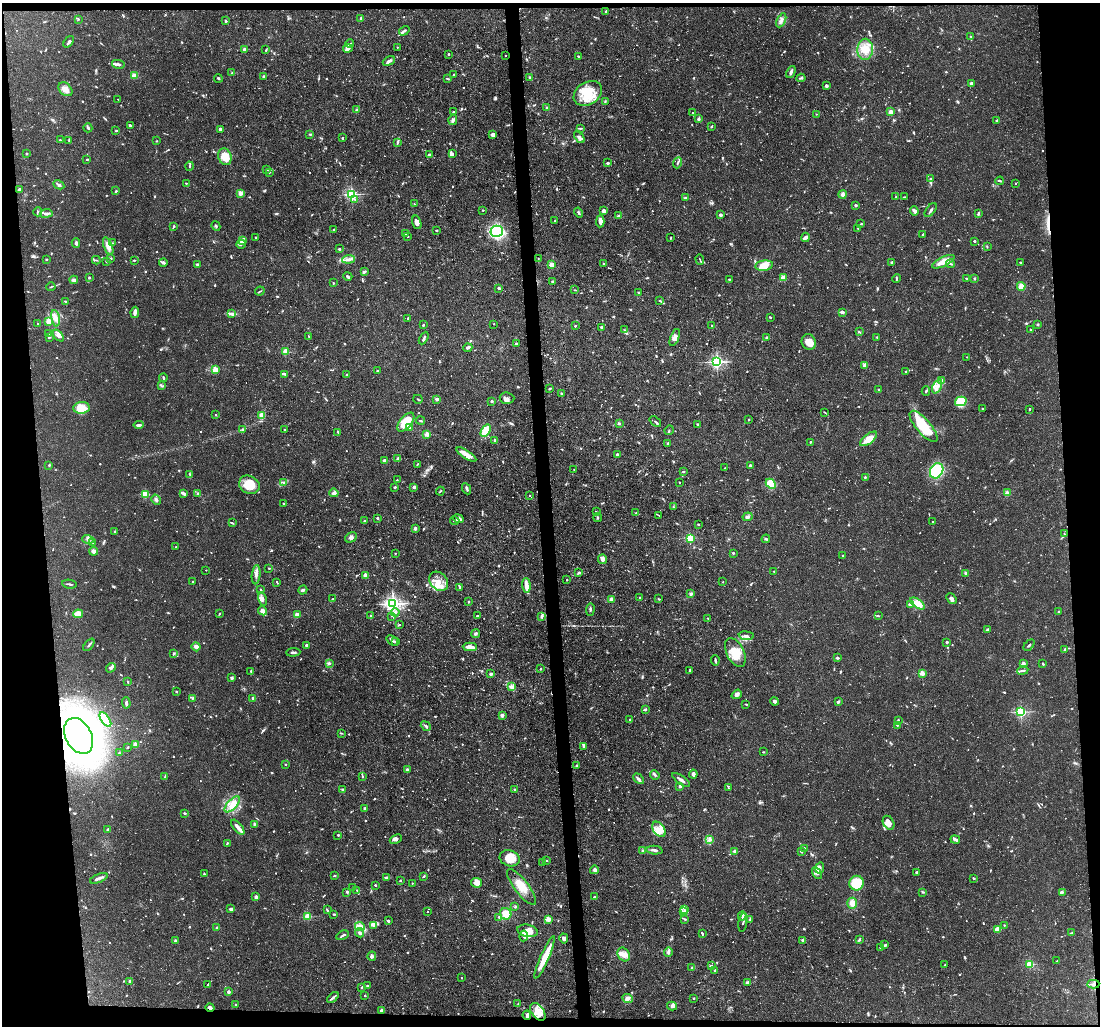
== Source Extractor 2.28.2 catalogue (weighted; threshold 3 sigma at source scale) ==
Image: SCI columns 1-4390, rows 145-4240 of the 4390 x 4362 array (HDU 1 of 3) = the unmasked area's bounding box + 8 px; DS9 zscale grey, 4 x 4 block average (1 PNG px = mean of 4 x 4 image px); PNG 1102 x 1028 px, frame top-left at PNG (2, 3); each listed source drawn as its Kron ellipse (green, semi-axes under 4 px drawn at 4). Shown black and unused: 9% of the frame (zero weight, under 3 of 5 exposures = <1% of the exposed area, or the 3 px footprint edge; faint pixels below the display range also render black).
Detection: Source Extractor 2.28.2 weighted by HDU 2 'WHT'. Background 0.118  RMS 0.0048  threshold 0.0217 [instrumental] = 3 sigma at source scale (4.5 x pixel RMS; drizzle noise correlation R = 1.50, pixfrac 1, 0.05/0.05 arcsec/px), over >= 5 px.
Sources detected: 1305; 13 too faint to see at this stretch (4 x 4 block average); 3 inside a brighter object's white glare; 5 cosmic-ray / hot-pixel residue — neither listed nor drawn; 30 coinciding with a brighter row at this scale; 68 inside a brighter listed object's ellipse — not listed separately; of the other 1186, all 500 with FLUX_AUTO >= 2.38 (the completeness limit of this list) listed and drawn (686 fainter detections not listed), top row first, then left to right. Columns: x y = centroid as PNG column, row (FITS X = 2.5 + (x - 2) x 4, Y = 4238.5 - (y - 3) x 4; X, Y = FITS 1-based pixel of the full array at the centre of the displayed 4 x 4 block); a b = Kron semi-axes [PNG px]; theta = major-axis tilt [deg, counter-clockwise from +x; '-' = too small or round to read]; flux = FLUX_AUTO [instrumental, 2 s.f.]
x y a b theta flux
606 11 3 2 - 3.6
361 18 3 2 - 5.3
79 19 3 2 - 2.5
781 20 7 3 63 9.5
226 21 3 2 - 4.4
404 31 5 2 - 6.7
971 36 3 2 - 3
69 42 6 3 52 8.1
350 44 4 3 - 5.5
397 47 2 2 - 4.4
348 48 5 3 - 14
244 49 2 2 - 42
865 49 10 8 87 41
266 50 4 2 - 2.8
449 54 2 2 - 8.3
506 56 2 2 - 3.6
578 56 2 2 - 4.1
389 61 6 2 29 10
118 64 6 3 -12 6.6
791 72 6 2 65 8.1
232 73 4 2 - 3.4
454 74 3 2 - 2.6
134 76 2 2 - 110
264 76 2 2 - 20
530 77 2 2 - 3.1
218 78 4 2 - 3.1
447 78 4 2 - 2.9
801 78 4 2 - 3.7
971 83 2 2 - 31
826 86 3 3 - 7.2
65 89 8 5 -43 19
588 93 15 11 33 80
118 99 2 2 - 2.8
605 102 3 2 - 2.5
547 108 2 2 - 5.6
357 110 4 2 - 3.1
453 112 2 2 - 3.1
890 112 2 2 - 72
692 113 2 2 - 2.5
816 114 2 2 - 3.5
699 119 2 2 - 14
453 120 5 4 - 7.3
997 121 2 2 - 19
130 125 3 2 - 3.7
711 127 3 2 - 2.6
88 128 4 2 - 5.2
581 128 3 2 - 2.8
220 129 2 2 - 31
116 131 2 2 - 3.2
310 134 4 2 - 2.9
493 135 4 3 - 14
579 137 7 3 -52 9.3
342 138 2 2 - 9.8
60 140 3 2 - 2.4
69 140 3 2 - 3.1
157 141 2 2 - 2.9
398 142 3 2 - 3.6
26 154 2 2 - 13
452 154 4 3 - 5
429 155 3 2 - 6.5
225 157 8 6 -71 60
87 160 2 2 - 7.6
608 163 3 2 - 4.5
678 163 6 2 68 4.8
189 166 4 2 - 3.2
266 169 3 2 - 5
270 172 3 2 - 3.2
930 179 3 2 - 3.8
1000 181 4 2 - 5.9
186 183 3 2 - 2.6
1015 183 2 2 - 2.7
59 185 6 3 -27 6.9
19 190 2 2 - 34
116 191 4 2 - 3.5
240 193 2 2 - 66
352 194 2 2 - 610
843 194 4 3 - 7.6
896 197 2 2 - 7.5
904 197 3 2 - 2.4
685 198 3 2 - 4
355 200 3 2 - 2.7
414 204 2 2 - 3.9
855 205 4 2 - 2.9
483 210 2 2 - 5.4
931 210 8 2 53 5.3
604 211 3 2 - 14
914 211 5 3 - 6.8
38 212 4 2 - 3.6
578 212 5 2 - 5.2
46 213 6 3 7 7.1
978 213 4 2 - 4
720 215 2 2 - 31
618 216 4 2 - 5.4
555 221 2 2 - 2.8
600 221 6 3 88 17
417 222 7 4 -73 11
861 224 2 2 - 3.4
174 226 3 2 - 2.4
216 226 5 2 - 3.4
858 228 2 2 - 5.4
334 230 2 2 - 6
437 230 3 2 - 2.5
497 231 6 5 - 260
405 234 2 2 - 2.8
923 234 2 2 - 4.3
408 236 2 2 - 2.6
256 237 2 2 - 2.8
671 237 3 2 - 2.6
806 237 4 4 - 7.4
242 240 4 3 - 7.5
975 241 2 2 - 8.7
76 243 5 4 - 6.7
112 243 3 2 - 2.5
241 244 5 2 - 6.6
108 246 9 4 -70 17
987 247 3 2 - 2.7
339 249 2 2 - 14
111 258 2 2 - 4.7
538 258 2 2 - 3.4
46 259 2 2 - 2.8
349 259 6 3 6 11
700 259 5 2 - 2.6
96 260 4 2 - 3.4
134 260 2 2 - 3
107 262 4 2 - 2.8
892 262 3 2 - 3.6
943 262 12 4 26 32
1020 262 2 2 - 5.7
163 263 4 3 - 5.1
197 264 3 2 - 4.7
603 264 2 2 - 2.8
951 264 4 2 - 3.1
551 265 2 2 - 88
764 266 9 5 8 48
364 272 3 3 - 6.8
348 276 4 2 - 4.5
89 278 2 2 - 12
783 278 3 2 - 27
896 278 4 2 - 2.5
966 278 2 2 - 3.6
974 278 3 2 - 2.6
729 279 2 2 - 7
74 280 4 3 - 6.3
552 282 2 2 - 13
333 283 2 2 - 4.1
1021 286 4 4 - 17
51 287 4 2 - 2.9
499 288 2 2 - 21
575 290 4 2 - 2.4
260 291 5 2 - 2.9
638 293 3 2 - 3.3
65 301 2 2 - 2.8
660 301 3 2 - 3.9
135 312 5 2 - 22
842 312 3 2 - 10
232 313 4 3 - 6.7
770 317 3 2 - 3.7
55 318 8 4 -80 20
408 318 3 2 - 3.5
49 322 2 2 - 120
37 324 2 2 - 3.2
494 324 2 2 - 4
423 325 2 2 - 3.9
712 325 2 2 - 7.5
1038 325 2 2 - 13
575 326 2 2 - 3.5
601 327 2 2 - 3.1
625 330 3 2 - 2.7
1030 330 2 2 - 3
859 332 3 2 - 2.7
48 333 3 2 - 2.6
58 336 7 3 -47 13
309 336 2 2 - 2.7
49 337 4 2 - 3.6
675 337 9 3 70 10
767 337 2 2 - 15
877 337 2 2 - 3.1
424 338 7 2 62 5.4
809 342 8 7 - 37
516 344 2 2 - 22
468 348 4 2 - 11
286 351 2 2 - 130
967 357 2 2 - 2.5
717 362 2 2 - 770
864 366 3 3 - 5.1
215 369 2 2 - 120
377 371 2 2 - 7.1
906 371 2 2 - 2.9
285 374 3 2 - 4.9
347 374 2 2 - 5.3
163 378 4 2 - 3.3
942 381 4 2 - 2.7
161 386 4 2 - 3.3
937 386 7 4 65 16
549 388 4 2 - 3.7
879 390 2 2 - 4.1
926 391 5 2 - 3.9
562 394 4 2 - 3.4
507 398 7 6 - 10
418 399 5 2 - 2.6
437 399 2 2 - 33
492 401 2 2 - 4.5
961 401 6 4 14 93
81 408 8 6 6 59
983 409 2 2 - 2.9
1030 409 3 2 - 4.5
825 412 3 2 - 2.8
215 415 2 2 - 5.8
262 416 2 2 - 130
749 419 2 2 - 6.2
421 421 4 2 - 4.8
406 422 11 6 50 62
655 422 6 2 -39 4.4
619 424 2 2 - 16
697 424 2 2 - 6.9
139 425 5 2 - 8.7
924 426 19 7 -50 130
409 428 3 3 - 12
243 429 2 2 - 9.9
285 430 2 2 - 3
669 430 5 2 - 2.7
486 431 7 3 56 77
338 432 3 2 - 3.9
427 434 2 2 - 92
869 439 10 4 39 42
495 440 4 3 - 3.5
810 442 2 2 - 6.8
668 443 2 2 - 3.9
617 454 2 2 - 22
466 455 11 4 -32 26
398 459 2 2 - 40
384 460 3 2 - 7
417 464 2 2 - 3.1
49 465 2 2 - 3.6
750 465 2 2 - 19
725 468 2 2 - 2.6
574 469 2 2 - 2.4
937 471 8 6 58 190
683 472 2 2 - 6.9
189 474 3 2 - 2.4
865 477 2 2 - 9
397 480 2 2 - 3.3
283 482 3 2 - 2.4
680 483 2 2 - 3.8
771 484 6 4 -44 64
249 485 10 8 -28 59
395 487 2 2 - 5.5
414 487 2 2 - 35
466 489 6 2 -63 6.3
440 491 4 2 - 2.8
198 493 3 2 - 4.2
334 493 5 3 - 7.2
1007 493 2 2 - 87
145 494 2 2 - 170
184 494 3 2 - 7.7
530 495 2 2 - 4.3
156 500 5 3 - 8.5
283 503 2 2 - 4.1
673 507 3 2 - 2.9
596 511 2 2 - 2.6
636 513 2 2 - 2.5
659 515 4 2 - 2.6
747 517 5 3 - 8.9
377 518 2 2 - 12
598 518 4 2 - 2.7
458 519 5 4 - 13
364 521 2 2 - 9.1
455 521 5 2 - 4
932 522 2 2 - 5.2
232 523 3 2 - 2.5
698 524 2 2 - 8.2
415 529 2 2 - 38
115 532 4 2 - 2.8
1064 534 3 2 - 2.9
351 537 6 4 31 12
690 538 2 2 - 220
88 539 6 3 -17 9.3
766 539 4 2 - 3.8
93 542 4 2 - 5
176 547 2 2 - 3.5
94 551 4 4 - 10
395 553 2 2 - 2.6
733 553 2 2 - 9.7
842 555 2 2 - 3.7
603 559 5 3 - 21
269 568 2 2 - 8.1
206 570 2 2 - 3
774 571 2 2 - 3.9
579 573 4 2 - 4.6
966 573 2 2 - 6.1
256 575 10 3 84 12
366 576 2 2 - 67
567 580 2 2 - 4.7
192 581 2 2 - 2.8
439 581 11 8 -47 32
277 582 3 2 - 2.6
723 582 2 2 - 3.2
69 584 7 2 -10 4.8
526 585 7 3 -85 23
460 587 3 2 - 7.2
260 589 2 2 - 3.9
303 590 5 3 - 7
691 594 3 2 - 7.7
639 597 2 2 - 3.1
262 599 7 3 -79 8
333 599 2 2 - 2.5
612 599 2 2 - 63
658 599 3 2 - 2.9
951 599 6 3 -50 9.3
468 602 2 2 - 8.9
918 603 8 4 -34 35
393 604 3 2 - 1400
910 604 4 3 - 6.9
590 609 6 2 88 4.5
263 611 5 3 - 26
1059 611 2 2 - 5.8
395 612 4 2 - 5.3
78 614 5 4 - 23
219 614 3 2 - 2.9
297 615 2 2 - 70
371 615 2 2 - 4
392 616 4 2 - 2.8
477 616 2 2 - 6.2
541 616 4 2 - 4
878 616 3 2 - 2.6
708 618 2 2 - 3.2
399 625 2 2 - 3
987 630 3 2 - 7
475 634 4 3 - 5.7
746 636 7 3 -6 8.1
392 640 6 2 -38 4.5
396 642 4 2 - 5.5
947 642 2 2 - 15
89 645 7 2 50 5.9
306 645 2 2 - 23
1029 645 6 2 46 4.2
196 647 4 3 - 13
470 647 7 3 -2 24
1065 649 2 2 - 14
293 652 7 2 4 5.3
735 652 15 8 -64 60
173 654 3 2 - 3.5
837 658 2 2 - 17
715 660 5 2 - 4.2
329 663 3 2 - 4
1023 664 2 2 - 55
1043 664 3 2 - 3.5
111 668 5 3 - 8.7
540 669 2 2 - 4.2
690 670 3 2 - 4.7
1023 670 5 2 - 7
251 671 3 2 - 3.8
922 673 2 2 - 95
491 674 2 2 - 30
231 678 4 2 - 5.9
128 682 2 2 - 4
511 687 4 3 - 9.2
176 691 2 2 - 2.5
737 694 5 4 - 11
192 698 3 2 - 3.8
253 698 2 2 - 26
775 701 4 3 - 6.5
838 702 3 2 - 6
126 703 5 2 - 7.5
746 704 3 2 - 2.4
645 709 3 2 - 4
1021 712 2 2 - 490
502 715 3 3 - 12
630 719 2 2 - 3
105 720 8 3 -56 64
898 720 3 2 - 3.9
897 725 3 2 - 2.7
426 726 5 3 - 6
341 733 3 2 - 2.6
79 736 19 13 -63 2400
135 744 2 2 - 74
583 746 3 2 - 6.6
128 747 3 2 - 2.7
763 752 2 2 - 2.7
119 753 2 2 - 8.7
285 764 2 2 - 7
577 766 3 2 - 5.5
407 770 2 2 - 24
693 774 4 3 - 13
655 775 5 3 - 4.4
362 776 3 2 - 2.7
165 777 4 2 - 3.8
639 779 6 2 -47 7.2
681 780 10 2 -36 10
680 786 2 2 - 22
729 788 3 2 - 2.5
342 789 2 2 - 2.7
515 789 3 2 - 2.7
232 804 10 4 47 25
365 808 2 2 - 5.2
185 813 2 2 - 5.1
889 823 7 5 -60 20
254 824 3 2 - 3.1
238 827 9 3 -51 18
659 829 8 5 -56 24
108 830 2 2 - 7.6
338 835 2 2 - 8.8
396 839 6 3 24 9
955 839 5 2 - 11
709 840 3 2 - 3.8
227 843 3 2 - 3
804 848 3 2 - 3.2
654 850 8 2 -6 8.5
643 851 2 2 - 6.6
735 851 2 2 - 45
801 851 3 2 - 4.9
510 858 10 8 -19 43
547 861 2 2 - 5
543 863 2 2 - 2.7
819 868 6 3 64 9.9
594 870 4 3 - 8.5
916 872 2 2 - 11
817 873 6 3 -58 7.5
204 874 2 2 - 6.8
334 876 3 2 - 2.7
424 876 4 2 - 2.8
387 877 3 2 - 11
99 878 9 3 22 9.2
974 878 3 2 - 3.2
400 881 2 2 - 9.3
412 883 2 2 - 2.7
477 883 5 5 - 24
856 883 7 7 - 70
375 885 2 2 - 11
521 887 22 7 -53 50
353 888 2 2 - 20
357 890 3 2 - 3.9
347 892 2 2 - 16
923 892 4 2 - 3.3
1062 892 4 2 - 3.2
256 897 2 2 - 44
595 897 2 2 - 15
852 903 5 5 - 22
515 907 3 2 - 3.2
231 909 4 3 - 6.7
684 909 3 2 - 3.9
327 910 3 2 - 3.1
427 912 2 2 - 2.8
683 912 4 2 - 4.8
334 914 3 2 - 3.5
506 914 6 5 - 30
308 916 2 2 - 140
742 916 4 3 - 7.5
499 917 2 2 - 6.6
548 919 2 2 - 96
685 919 3 2 - 3.2
750 919 3 2 - 3.9
388 921 2 2 - 7.4
743 922 10 2 82 6.3
374 925 4 3 - 7.5
1004 925 2 2 - 3.9
360 927 5 4 - 20
217 928 2 2 - 6.4
998 929 3 3 - 30
527 931 10 6 -12 34
359 933 5 3 - 8.9
702 933 3 2 - 3.8
1072 933 2 2 - 4.9
343 935 6 2 27 6.9
524 936 5 3 - 6
564 938 5 3 - 10
803 940 2 2 - 33
859 940 3 2 - 3.2
175 941 4 2 - 2.9
885 945 3 2 - 3.8
880 947 3 2 - 3
668 952 5 3 - 6.5
624 954 7 5 -57 20
372 956 5 3 - 5.6
545 957 23 4 66 58
1057 961 2 2 - 2.8
1030 964 2 2 - 180
945 965 4 2 - 3
711 966 2 2 - 4.6
692 967 3 2 - 2.7
715 970 3 2 - 3.3
461 978 2 2 - 3.3
130 981 3 2 - 6.2
748 983 2 2 - 12
208 984 2 2 - 2.6
1093 984 6 2 2 5.4
368 986 3 2 - 2.7
362 988 2 2 - 3.8
228 992 2 2 - 32
365 996 2 2 - 5.9
333 997 7 2 42 7
628 998 5 4 - 11
694 998 2 2 - 7.2
518 1004 3 2 - 2.6
235 1005 2 2 - 2.7
672 1006 5 3 - 7.4
210 1008 4 2 - 11
382 1011 2 2 - 37
538 1012 10 6 -54 52
527 1015 4 2 - 8.6
Overlapping masked pixels (flux is a lower limit): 5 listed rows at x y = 79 736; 1093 984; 210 1008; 538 1012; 527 1015
Diffuse or blended objects may show on this block-average render without a row.